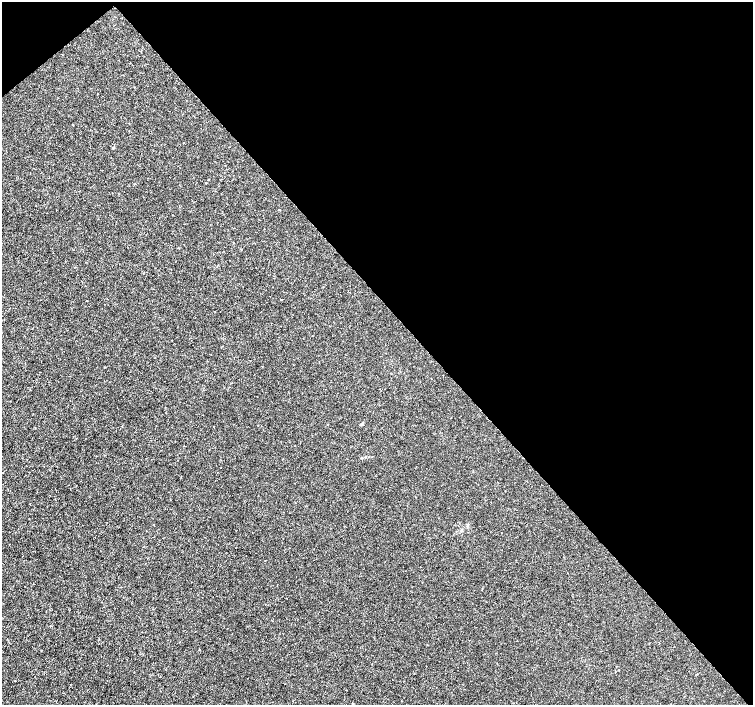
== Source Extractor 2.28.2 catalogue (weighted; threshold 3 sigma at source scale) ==
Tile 3 of 4 x 4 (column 3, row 1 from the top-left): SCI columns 3008-4509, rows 4424-5828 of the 6011 x 5972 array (HDU 1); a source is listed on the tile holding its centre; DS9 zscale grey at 2 x 2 block average (1 PNG px = mean of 2 x 2 image px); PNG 755 x 707 px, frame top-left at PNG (2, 2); no overlay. Shown black and unused: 44% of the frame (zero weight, under 3 of 4 exposures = <1% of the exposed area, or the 3 px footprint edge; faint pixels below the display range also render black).
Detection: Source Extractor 2.28.2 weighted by HDU 2 'WHT'; one run over the whole footprint, this tile lists its part. Background -4.75e-05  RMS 0.0012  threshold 0.00545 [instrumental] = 3 sigma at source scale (4.5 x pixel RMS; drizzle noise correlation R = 1.50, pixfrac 1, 0.0396/0.0396 arcsec/px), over >= 5 px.
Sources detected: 4; all 4 listed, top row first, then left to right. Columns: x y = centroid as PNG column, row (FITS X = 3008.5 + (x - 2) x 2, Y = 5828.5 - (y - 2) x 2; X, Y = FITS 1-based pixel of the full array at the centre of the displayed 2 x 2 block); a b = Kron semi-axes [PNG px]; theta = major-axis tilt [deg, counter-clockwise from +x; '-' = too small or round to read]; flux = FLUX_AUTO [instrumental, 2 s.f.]
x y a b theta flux
62 55 2 2 - 0.095
113 147 4 2 - 0.17
281 299 2 2 - 0.18
362 424 3 3 - 0.37